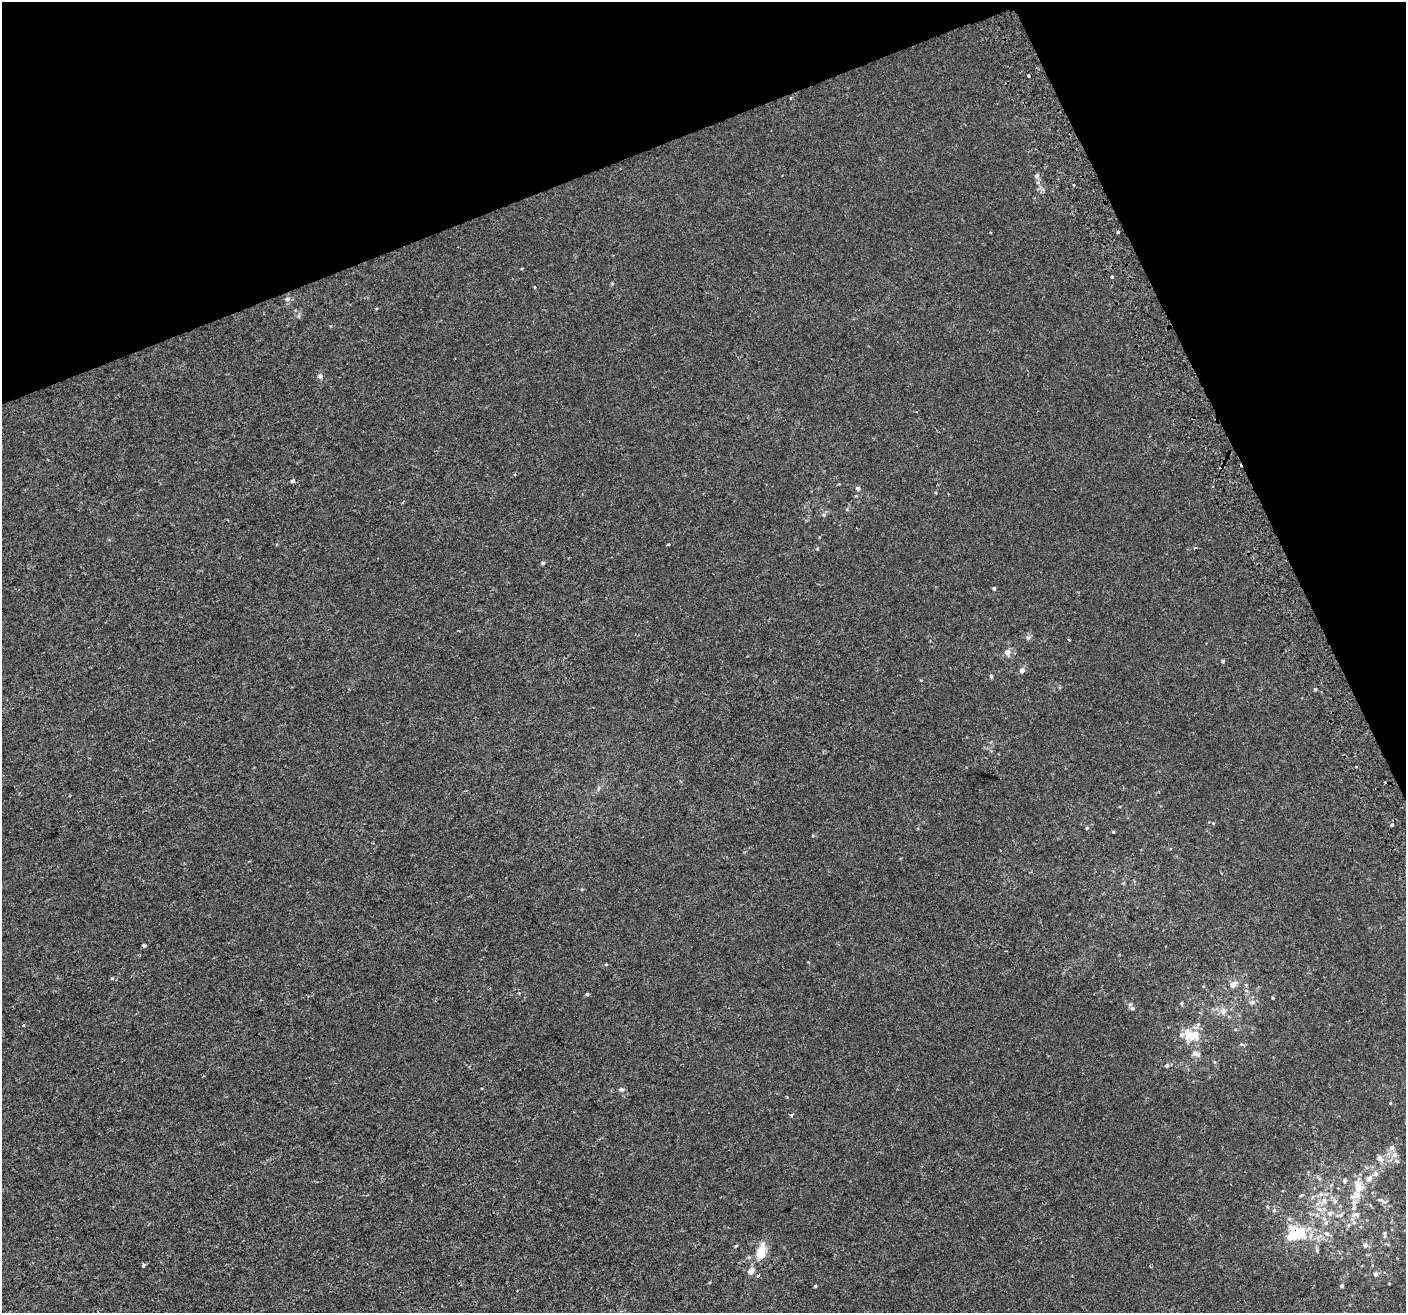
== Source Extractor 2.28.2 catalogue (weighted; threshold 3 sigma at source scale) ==
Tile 3 of 4 x 4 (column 3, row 1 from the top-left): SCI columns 2849-4252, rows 4037-5347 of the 5699 x 5506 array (HDU 1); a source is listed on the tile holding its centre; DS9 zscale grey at full resolution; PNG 1408 x 1315 px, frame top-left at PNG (2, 2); no overlay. Shown black and unused: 20% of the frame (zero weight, under 2 of 3 exposures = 2% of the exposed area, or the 3 px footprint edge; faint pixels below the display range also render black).
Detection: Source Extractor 2.28.2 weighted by HDU 2 'WHT'; one run over the whole footprint, this tile lists its part. Background 0.00186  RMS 0.0028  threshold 0.0126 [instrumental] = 3 sigma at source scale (4.5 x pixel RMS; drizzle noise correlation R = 1.50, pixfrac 1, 0.0396/0.0396 arcsec/px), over >= 5 px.
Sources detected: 87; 3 inside a brighter object's white glare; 4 cosmic-ray / hot-pixel residue — not listed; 7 inside a brighter listed object's ellipse — not listed separately; the other 73 listed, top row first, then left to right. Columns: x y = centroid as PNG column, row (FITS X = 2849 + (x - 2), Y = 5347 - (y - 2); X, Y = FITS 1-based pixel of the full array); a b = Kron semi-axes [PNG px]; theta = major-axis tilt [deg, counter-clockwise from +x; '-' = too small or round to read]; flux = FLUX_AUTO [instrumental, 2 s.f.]
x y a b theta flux
1028 76 3 3 - 2
790 98 4 2 - 0.22
1037 176 5 5 - 0.83
1038 183 5 3 - 0.36
1118 232 3 3 - 2.7
1112 277 3 3 - 1.9
535 287 3 3 - 0.61
287 299 7 6 - 0.68
320 376 7 6 - 0.67
293 481 4 4 - 0.7
858 488 5 5 - 0.68
824 515 5 3 - 0.35
668 544 3 3 - 0.83
1195 548 4 3 - 0.31
543 563 4 4 - 0.35
994 588 4 4 - 0.41
1028 638 6 5 - 0.53
1069 640 3 2 - 0.27
1007 652 7 6 - 1.3
1223 661 3 3 - 1.5
1022 670 6 5 - 1.1
991 676 5 4 - 0.33
1315 689 5 3 - 0.3
1356 767 3 2 - 0.25
1392 824 4 3 - 2
1087 828 5 4 - 0.3
1113 832 3 3 - 0.25
144 946 4 3 - 1.1
112 979 4 3 - 0.49
1233 985 10 7 37 1.7
587 994 4 3 - 0.45
1273 998 4 3 - 0.21
1252 1002 8 6 0 0.79
1181 1003 4 4 - 0.32
1132 1008 6 5 - 0.48
1223 1011 9 8 - 1.4
23 1025 4 3 - 0.4
1190 1035 22 16 -17 5.3
1196 1054 13 6 -12 1.1
1167 1065 5 5 - 0.55
621 1089 7 4 -5 0.48
787 1097 3 2 - 0.33
1390 1103 4 3 - 0.19
791 1115 4 4 - 0.3
1394 1154 8 6 88 1.3
1379 1158 8 6 -31 1.4
1369 1178 9 7 44 1.4
1344 1181 6 5 - 0.54
1358 1187 18 11 -81 4.5
1320 1194 8 6 21 0.87
1382 1200 20 5 -21 1.3
1324 1201 9 6 77 1.3
1335 1201 8 6 57 0.87
1354 1203 10 5 78 0.99
1268 1207 6 3 -70 0.26
1320 1209 7 4 -19 0.69
1274 1210 5 4 - 0.39
1330 1213 9 7 34 1.3
1355 1215 15 6 5 1.4
1326 1223 8 6 74 0.92
1349 1225 6 4 69 0.44
1296 1234 31 16 -33 8.9
1327 1234 9 6 -26 1.1
1385 1234 11 5 -90 0.72
1365 1245 6 6 - 0.97
736 1246 5 4 - 0.29
761 1253 13 8 75 5.9
143 1265 4 3 - 0.73
751 1271 8 5 49 2.2
1375 1274 5 5 - 0.81
758 1276 4 4 - 0.49
815 1286 4 3 - 0.29
1342 1286 4 4 - 0.43
Overlapping masked pixels (flux is a lower limit): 1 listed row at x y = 1296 1234